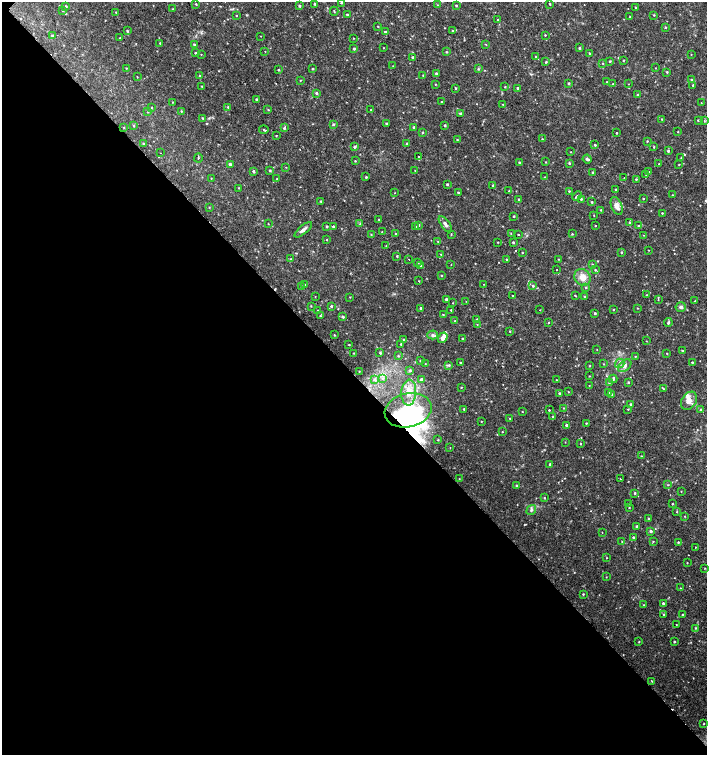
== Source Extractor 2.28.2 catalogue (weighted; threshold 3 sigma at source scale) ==
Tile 14 of 4 x 4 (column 2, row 4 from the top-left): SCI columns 1635-3043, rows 1-1506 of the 6023 x 6029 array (HDU 1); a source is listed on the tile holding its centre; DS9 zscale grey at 2 x 2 block average (1 PNG px = mean of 2 x 2 image px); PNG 709 x 757 px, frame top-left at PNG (2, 2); each listed source drawn as its Kron ellipse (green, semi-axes under 4 px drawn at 4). Shown black and unused: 50% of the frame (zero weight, under 2 of 3 exposures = <1% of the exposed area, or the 3 px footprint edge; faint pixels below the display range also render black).
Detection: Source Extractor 2.28.2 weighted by HDU 2 'WHT'; one run over the whole footprint, this tile lists its part. Background 0.0327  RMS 0.004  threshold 0.0181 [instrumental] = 3 sigma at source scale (4.5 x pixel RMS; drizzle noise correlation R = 1.50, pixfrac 1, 0.0396/0.0396 arcsec/px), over >= 5 px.
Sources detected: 347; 4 inside a brighter object's white glare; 3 cosmic-ray / hot-pixel residue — neither listed nor drawn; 6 inside a brighter listed object's ellipse — not listed separately; the other 334 listed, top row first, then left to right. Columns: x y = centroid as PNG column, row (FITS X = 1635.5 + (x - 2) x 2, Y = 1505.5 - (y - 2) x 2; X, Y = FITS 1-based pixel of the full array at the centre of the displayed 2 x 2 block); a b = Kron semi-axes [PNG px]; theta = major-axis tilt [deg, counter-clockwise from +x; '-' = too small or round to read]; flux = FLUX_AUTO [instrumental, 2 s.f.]
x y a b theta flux
342 3 3 2 - 0.98
196 4 3 2 - 0.77
315 4 2 2 - 1
550 4 2 2 - 0.72
437 5 3 2 - 0.48
456 5 2 2 - 0.79
66 6 3 3 - 1.1
299 6 3 3 - 1.1
636 7 2 2 - 0.52
173 9 3 2 - 0.58
62 10 2 2 - 0.62
334 11 4 2 - 0.62
116 12 2 2 - 0.66
347 14 2 2 - 0.9
654 15 2 2 - 0.57
236 16 2 2 - 0.54
630 17 2 2 - 0.66
497 20 2 2 - 0.65
378 26 3 2 - 0.45
665 27 3 3 - 0.8
127 31 3 2 - 0.84
452 31 3 2 - 0.79
385 32 2 2 - 1
52 35 4 3 - 1.2
545 35 2 2 - 0.71
261 36 2 2 - 0.31
120 38 3 2 - 0.54
353 38 2 2 - 0.46
160 43 3 2 - 0.65
194 45 3 3 - 1.1
486 45 2 2 - 0.46
384 48 3 2 - 0.39
580 48 2 2 - 1.1
354 49 3 2 - 1.4
265 51 2 2 - 0.34
446 52 3 2 - 0.73
196 53 3 3 - 1
589 53 3 2 - 0.62
691 54 2 2 - 0.42
201 55 2 2 - 1.2
413 57 3 2 - 0.85
535 57 2 2 - 0.63
623 60 2 2 - 0.65
610 61 3 2 - 0.98
546 62 3 3 - 0.82
603 63 2 2 - 0.52
393 66 2 2 - 0.32
126 68 2 2 - 0.46
655 68 2 2 - 0.38
313 69 3 2 - 0.92
478 69 3 3 - 0.97
278 70 3 2 - 0.69
667 72 2 2 - 0.95
436 73 2 2 - 1.7
423 75 3 2 - 0.61
200 76 3 2 - 0.72
137 77 2 2 - 0.46
300 80 2 2 - 0.61
692 80 3 2 - 0.71
607 82 2 2 - 0.47
569 83 3 2 - 1.1
435 84 3 2 - 0.51
613 84 3 2 - 0.77
628 84 2 2 - 0.34
693 85 2 2 - 1.1
202 86 2 2 - 0.53
505 87 3 2 - 0.62
455 88 3 2 - 0.75
518 88 2 2 - 1.1
316 93 4 3 - 1.4
637 95 3 2 - 0.71
256 99 2 2 - 1.1
173 102 2 2 - 0.4
441 102 2 2 - 0.77
701 103 2 2 - 0.34
503 105 2 2 - 0.44
228 107 3 2 - 0.78
152 108 3 2 - 0.52
268 110 3 2 - 0.68
371 110 2 2 - 0.56
181 111 2 2 - 0.57
148 112 3 2 - 0.51
460 114 3 2 - 1.6
202 118 3 2 - 0.7
662 119 2 2 - 0.5
698 120 2 2 - 0.87
704 121 2 2 - 0.55
386 123 2 2 - 0.89
333 124 3 3 - 1.4
445 125 2 2 - 0.96
134 126 3 2 - 0.63
124 127 2 2 - 0.53
414 127 3 2 - 1.5
284 128 3 2 - 1.3
264 130 4 3 - 1.1
678 132 2 2 - 0.53
422 133 3 3 - 0.8
616 133 2 2 - 0.76
276 136 2 2 - 0.59
542 139 3 3 - 0.74
457 140 2 2 - 0.64
647 141 3 2 - 0.72
407 143 2 2 - 0.92
143 144 3 2 - 0.78
595 145 2 2 - 1.1
355 147 3 3 - 1.8
654 147 3 2 - 0.61
668 151 3 3 - 1.1
570 152 2 2 - 0.35
160 153 2 2 - 0.32
419 157 3 2 - 0.8
198 158 4 2 - 1.2
681 158 3 2 - 0.52
587 159 4 3 - 2.1
355 161 2 2 - 0.6
519 162 2 2 - 1
545 162 2 2 - 0.51
569 163 3 2 - 1.2
230 164 4 3 - 1.8
659 164 2 2 - 0.56
679 165 2 2 - 0.69
286 167 2 2 - 0.35
270 170 2 2 - 1.1
415 170 2 2 - 0.36
253 171 3 3 - 1.2
592 172 3 2 - 0.65
648 172 3 3 - 0.94
646 174 3 2 - 0.42
366 177 2 2 - 1
545 177 2 2 - 0.35
624 177 2 2 - 0.76
211 178 3 2 - 0.41
277 179 2 2 - 0.72
636 179 3 2 - 0.93
447 184 2 2 - 1
493 186 2 2 - 1.2
238 188 3 2 - 0.44
616 190 2 2 - 1.6
509 191 3 2 - 0.75
569 191 3 3 - 0.79
458 192 3 2 - 0.89
395 193 2 2 - 0.32
673 195 2 2 - 0.49
577 196 5 3 - 1.7
519 199 2 2 - 1.1
581 199 3 2 - 1
643 199 2 2 - 0.72
321 201 3 2 - 0.65
592 202 2 2 - 0.88
617 206 9 5 -68 6.2
209 207 3 2 - 0.46
601 210 3 2 - 0.92
662 213 2 2 - 0.61
594 215 2 2 - 0.37
514 216 2 2 - 0.92
379 220 2 2 - 0.68
630 222 3 2 - 0.74
268 224 2 2 - 0.41
360 224 4 3 - 0.92
445 224 9 4 -54 2.9
418 225 3 3 - 1
327 226 2 2 - 1.3
595 226 2 2 - 0.64
639 226 3 2 - 1
333 227 2 2 - 1.3
415 227 3 2 - 0.8
303 230 11 4 40 3.4
382 232 2 2 - 1.4
511 233 2 2 - 0.43
395 234 2 2 - 0.8
518 234 2 2 - 0.53
572 234 3 2 - 0.71
371 235 3 2 - 0.54
451 235 3 2 - 0.62
643 235 2 2 - 0.32
327 240 2 2 - 0.5
438 241 2 2 - 0.44
498 242 2 2 - 0.52
513 242 2 2 - 1.2
386 246 2 2 - 0.41
649 250 2 2 - 0.36
621 252 3 2 - 0.77
522 253 2 2 - 0.58
441 254 2 2 - 0.55
397 256 2 2 - 0.83
290 259 3 3 - 0.68
409 259 2 2 - 1
558 259 2 2 - 0.47
506 260 3 2 - 0.78
418 262 3 2 - 0.97
592 264 2 2 - 0.62
420 265 3 3 - 1.1
451 265 2 2 - 0.32
557 270 2 2 - 1.2
595 270 3 3 - 0.75
442 275 2 2 - 0.7
582 277 9 8 - 9.1
419 281 2 2 - 0.61
304 284 3 2 - 0.72
484 284 2 2 - 0.41
301 286 3 3 - 0.71
533 286 3 2 - 1.1
586 287 3 3 - 1
575 295 3 2 - 0.65
646 295 2 2 - 0.61
315 296 2 2 - 0.31
513 296 2 2 - 0.57
584 296 2 2 - 0.56
350 297 3 2 - 0.49
446 299 2 2 - 1.6
658 300 3 2 - 0.58
466 301 2 2 - 0.28
695 301 2 2 - 0.44
453 303 2 2 - 0.42
311 306 3 2 - 0.47
331 306 3 3 - 1.2
681 307 5 5 - 2.2
421 308 3 2 - 1.1
637 308 2 2 - 0.46
451 310 2 2 - 0.66
540 310 2 2 - 0.33
614 310 2 2 - 0.6
317 311 2 2 - 0.46
595 313 2 2 - 1.4
443 315 2 2 - 0.58
320 316 3 3 - 0.77
343 317 3 3 - 1.5
477 319 3 3 - 1.1
455 321 2 2 - 0.43
548 322 2 2 - 0.56
668 323 4 3 - 1.3
477 324 2 2 - 0.38
510 331 2 2 - 0.7
334 335 3 2 - 0.66
432 335 5 4 - 2.1
443 338 5 4 - 5.1
462 339 3 3 - 1
404 340 2 2 - 1.1
646 341 2 2 - 0.36
349 344 2 2 - 0.61
401 344 2 2 - 0.8
597 350 2 2 - 0.34
682 351 2 2 - 0.95
354 353 2 2 - 0.49
380 353 3 3 - 0.97
667 353 2 2 - 0.53
398 356 3 3 - 0.94
635 356 2 2 - 0.55
420 361 3 2 - 0.78
692 362 2 2 - 1
460 363 2 2 - 0.81
620 363 5 4 - 2.7
425 364 2 2 - 0.39
604 364 3 2 - 0.54
449 365 3 3 - 0.93
589 366 3 2 - 0.53
625 366 8 5 41 3.5
410 370 3 3 - 1.7
359 371 2 2 - 0.41
589 376 2 2 - 0.5
383 378 4 4 - 1.8
374 379 4 3 - 1.4
421 379 3 2 - 1.5
613 379 4 2 - 1.5
557 380 2 2 - 0.66
628 382 3 2 - 1.1
609 383 3 2 - 0.65
589 386 2 2 - 0.39
461 387 2 2 - 0.6
664 389 2 2 - 0.52
568 392 2 2 - 0.55
608 392 3 3 - 0.94
409 393 13 7 86 13
559 393 3 3 - 1.2
612 394 2 2 - 0.91
689 401 10 7 57 6.4
630 404 2 2 - 1
563 408 2 2 - 0.52
464 409 2 2 - 0.85
628 409 3 2 - 0.56
408 410 24 17 13 55
549 410 2 2 - 0.63
701 410 3 2 - 1.2
522 412 2 2 - 0.39
553 417 3 3 - 0.92
510 418 2 2 - 0.65
481 421 2 2 - 0.51
586 423 2 2 - 0.62
566 425 2 2 - 2.1
502 432 2 2 - 0.53
438 440 3 2 - 0.62
565 442 2 2 - 0.35
580 444 2 2 - 0.68
450 448 3 2 - 0.38
641 456 2 2 - 0.49
550 464 3 3 - 1.6
459 479 2 2 - 0.41
620 479 2 2 - 1.1
517 485 3 2 - 1.1
668 485 3 2 - 0.56
681 491 2 2 - 0.45
634 493 2 2 - 1
544 498 2 2 - 0.66
628 504 3 2 - 0.46
672 504 2 2 - 0.59
629 507 3 2 - 0.47
531 510 5 4 - 1.9
677 512 2 2 - 0.55
685 516 2 2 - 0.51
648 519 3 2 - 0.85
637 526 2 2 - 1.1
651 531 3 3 - 1.6
602 532 2 2 - 0.35
633 537 3 2 - 1.4
653 541 3 2 - 0.51
622 542 2 2 - 0.34
678 542 2 2 - 0.7
695 547 2 2 - 0.36
606 558 3 2 - 0.43
687 563 2 2 - 0.46
705 568 3 2 - 0.41
606 577 2 2 - 0.38
680 588 2 2 - 0.42
583 594 3 2 - 0.71
663 603 3 3 - 1.5
644 605 2 2 - 0.39
664 614 3 3 - 0.99
682 614 2 2 - 0.83
676 625 2 2 - 0.58
695 628 2 2 - 0.79
639 642 3 2 - 0.54
674 642 3 3 - 0.78
652 681 3 2 - 0.48
704 723 2 2 - 0.56
Diffuse or blended objects may show on this block-average render without a row.